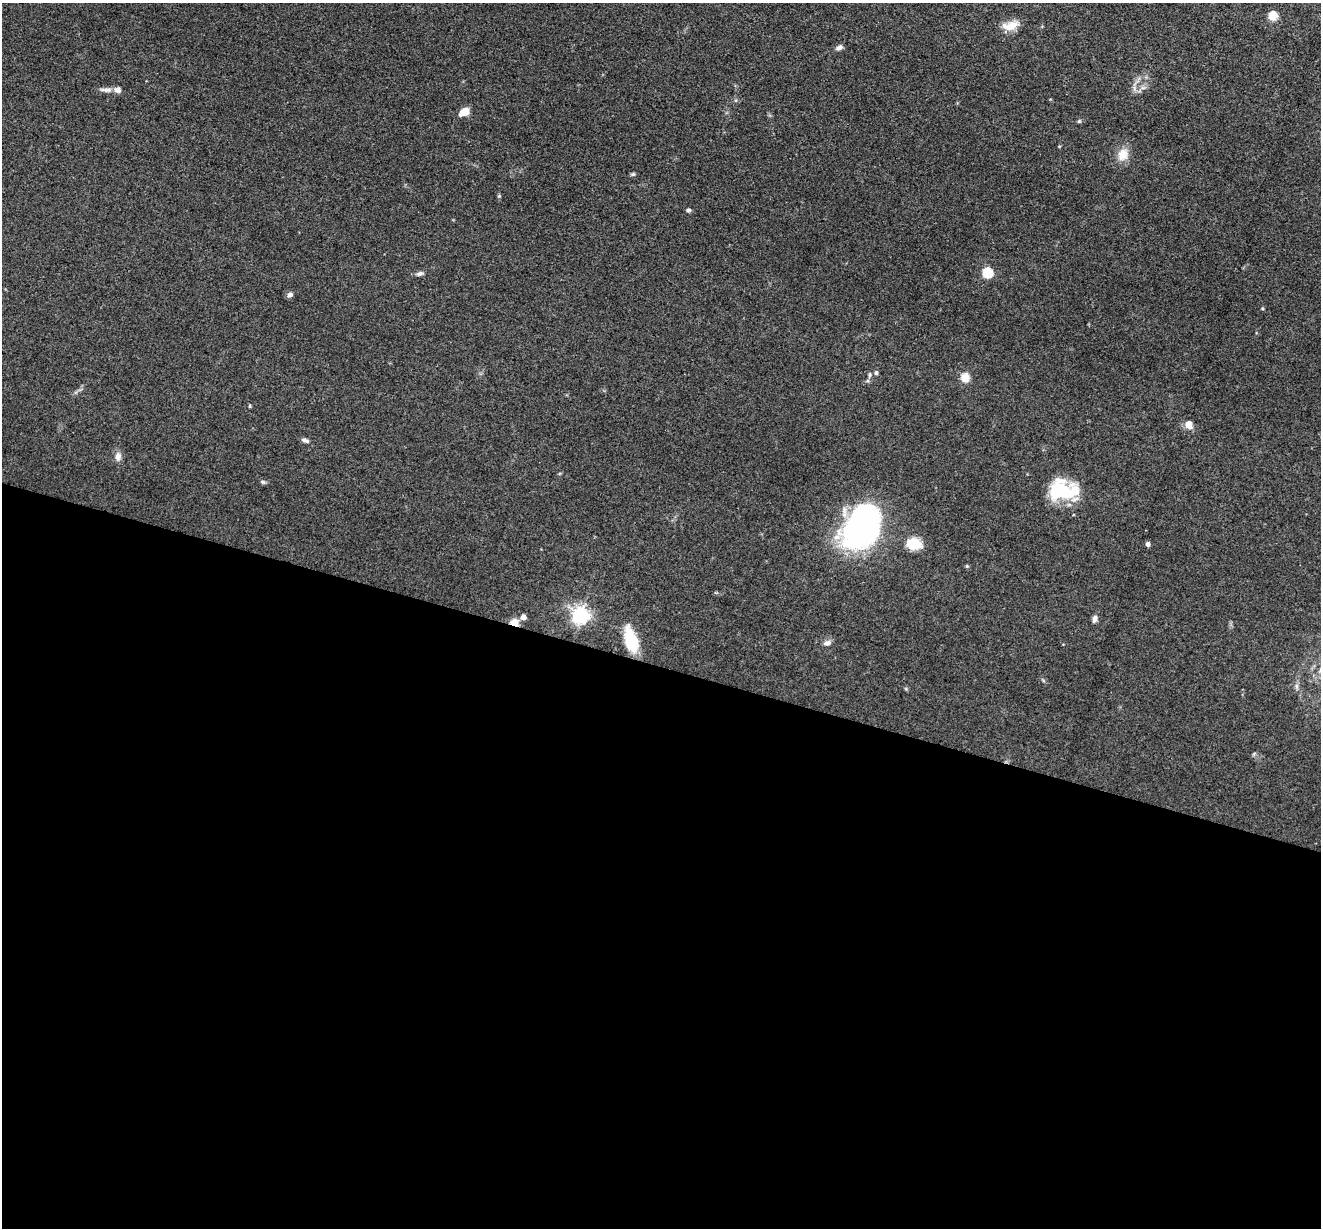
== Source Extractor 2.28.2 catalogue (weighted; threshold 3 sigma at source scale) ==
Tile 14 of 4 x 4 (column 2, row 4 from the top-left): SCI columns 1320-2638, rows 131-1356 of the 5276 x 5292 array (HDU 1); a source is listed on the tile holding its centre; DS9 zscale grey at full resolution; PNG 1323 x 1230 px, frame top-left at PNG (2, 3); no overlay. Shown black and unused: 46% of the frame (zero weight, under 3 of 4 exposures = <1% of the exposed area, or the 3 px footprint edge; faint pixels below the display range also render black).
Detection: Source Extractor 2.28.2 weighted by HDU 2 'WHT'; one run over the whole footprint, this tile lists its part. Background 0.0803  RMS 0.0062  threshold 0.028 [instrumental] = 3 sigma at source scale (4.5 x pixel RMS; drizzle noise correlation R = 1.50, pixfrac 1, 0.05/0.05 arcsec/px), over >= 5 px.
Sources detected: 35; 3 inside a brighter listed object's ellipse — not listed separately; the other 32 listed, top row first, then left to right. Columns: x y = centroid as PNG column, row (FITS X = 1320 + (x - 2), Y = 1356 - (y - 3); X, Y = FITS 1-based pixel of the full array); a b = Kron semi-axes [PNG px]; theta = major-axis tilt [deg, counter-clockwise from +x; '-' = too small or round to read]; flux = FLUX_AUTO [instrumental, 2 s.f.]
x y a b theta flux
1272 16 5 5 - 28
1010 26 20 10 15 8.9
839 47 8 5 28 2.4
106 90 19 5 -3 3.2
464 112 8 6 27 12
1079 121 5 4 - 0.77
1123 155 14 12 78 8.3
633 174 5 5 - 0.91
688 210 5 4 - 1.5
987 272 5 5 - 46
420 274 8 6 13 1.8
290 295 7 6 - 2
876 373 4 4 - 1.5
869 375 7 4 82 1.1
965 377 5 5 - 21
250 406 5 3 - 0.67
1189 424 12 10 -76 4.3
305 440 10 5 -19 1.9
118 456 10 7 86 3.6
263 482 6 5 - 1.1
1061 492 32 21 -6 29
862 527 44 31 70 180
914 544 15 12 -5 14
1147 544 4 4 - 2.8
967 566 5 4 - 0.7
581 615 6 6 - 250
523 617 4 4 - 5.3
1095 619 9 6 83 2.2
514 623 9 6 -27 7.3
630 640 29 15 -73 19
827 643 10 6 13 2.5
1296 686 7 4 -89 1.4
Overlapping masked pixels (flux is a lower limit): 1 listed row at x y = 514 623